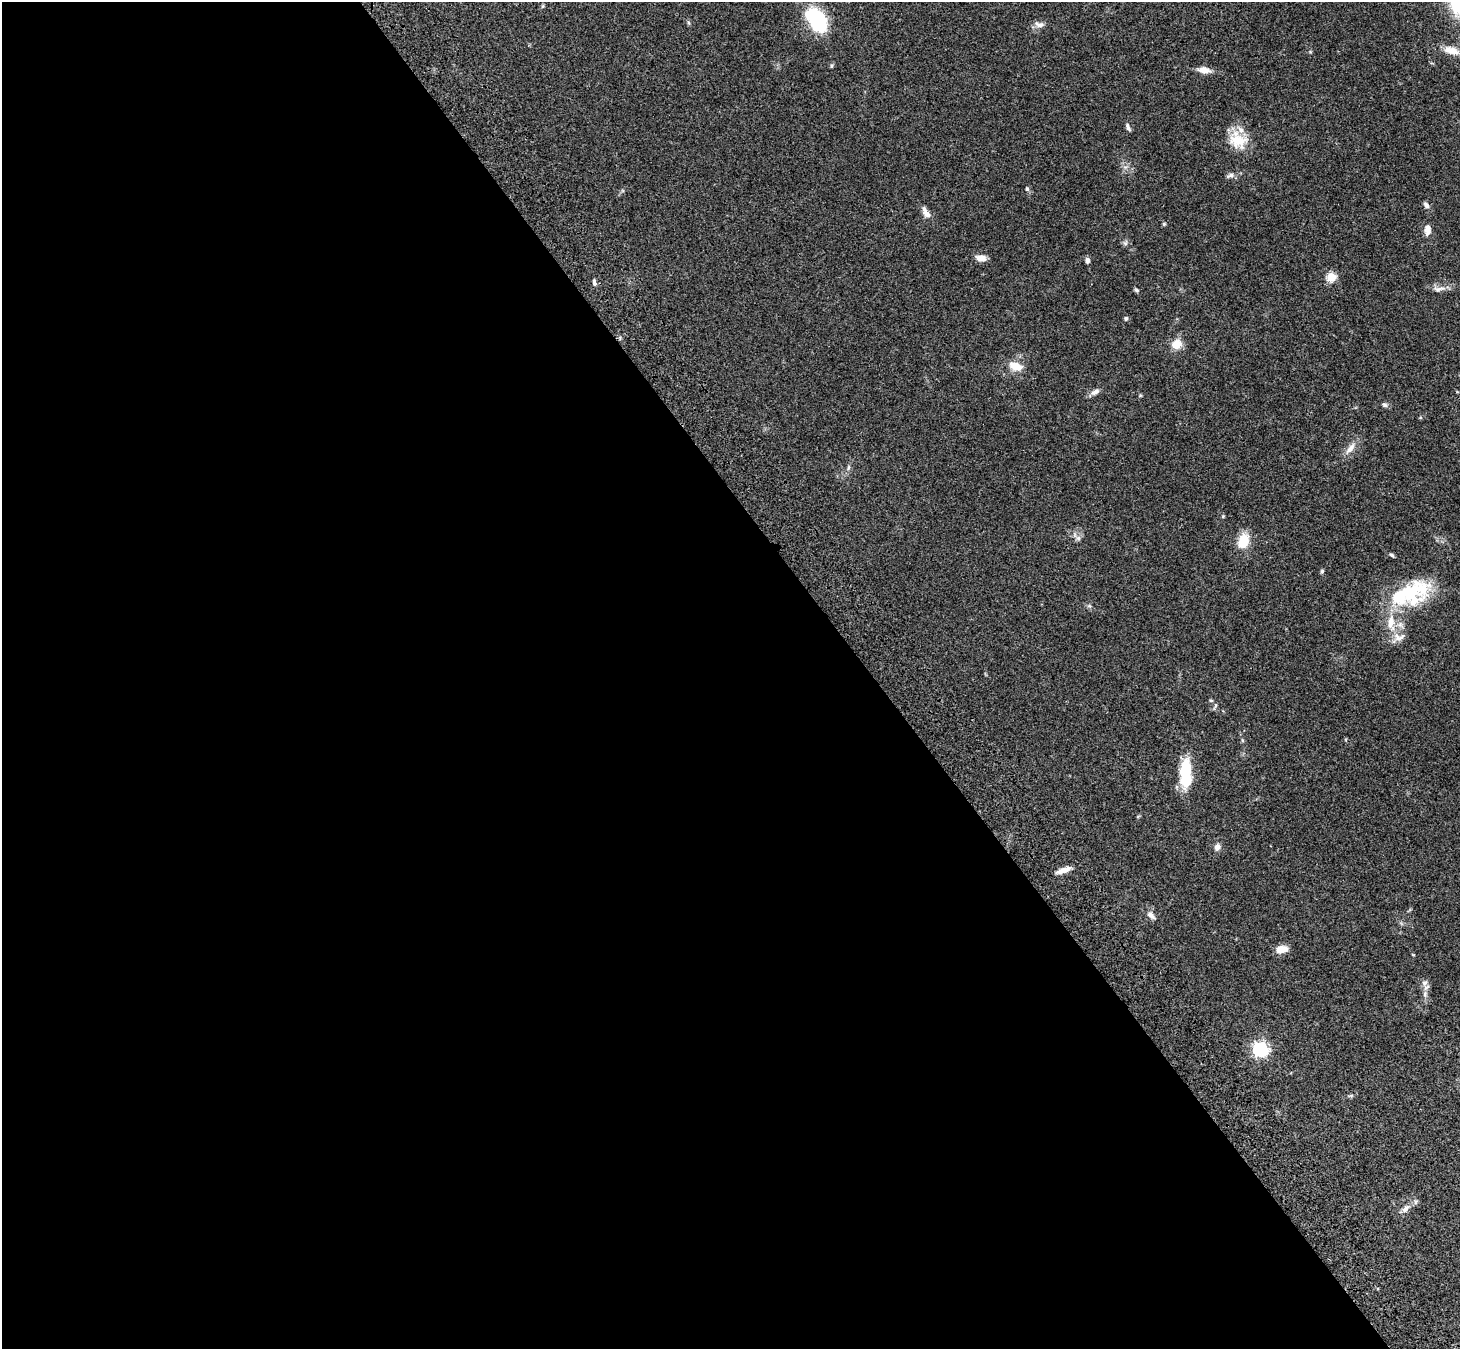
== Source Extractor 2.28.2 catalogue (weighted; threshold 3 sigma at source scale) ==
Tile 9 of 4 x 4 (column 1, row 3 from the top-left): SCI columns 107-1564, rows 1719-3065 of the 6043 x 5998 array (HDU 1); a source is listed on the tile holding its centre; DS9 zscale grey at full resolution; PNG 1462 x 1351 px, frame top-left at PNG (2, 2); no overlay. Shown black and unused: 60% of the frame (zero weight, under 3 of 4 exposures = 6% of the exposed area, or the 3 px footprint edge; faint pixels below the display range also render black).
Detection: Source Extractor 2.28.2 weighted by HDU 2 'WHT'; one run over the whole footprint, this tile lists its part. Background 0.0413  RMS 0.005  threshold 0.0225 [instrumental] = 3 sigma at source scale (4.5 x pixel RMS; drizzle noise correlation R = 1.50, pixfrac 1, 0.05/0.05 arcsec/px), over >= 5 px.
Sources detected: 50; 6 inside a brighter listed object's ellipse — not listed separately; the other 44 listed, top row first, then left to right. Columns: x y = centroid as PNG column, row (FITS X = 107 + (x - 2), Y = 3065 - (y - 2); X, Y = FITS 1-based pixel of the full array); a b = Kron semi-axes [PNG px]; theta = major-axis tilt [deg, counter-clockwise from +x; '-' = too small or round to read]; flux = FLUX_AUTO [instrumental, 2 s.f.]
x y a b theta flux
543 6 6 4 88 0.56
817 20 27 16 -54 35
1040 24 14 7 -5 2.4
1452 50 22 9 -18 5.4
1204 70 15 8 -7 3.7
1128 127 11 5 -67 1.3
1236 139 25 18 87 12
1230 175 12 5 18 1.6
1027 189 5 5 - 0.82
1426 205 9 5 -59 1.5
926 212 16 7 -58 3.3
1164 224 5 4 - 0.56
1427 228 11 8 -85 3.3
1125 243 7 6 - 1.1
981 258 12 7 -9 3.3
1087 260 6 5 - 1.5
1331 277 5 5 - 24
594 282 9 4 -81 1.3
1439 289 18 7 10 2.9
1136 290 6 5 - 0.79
1126 318 5 5 - 0.99
1177 344 13 11 21 5.5
1016 366 16 10 -18 6.5
1095 392 13 6 27 2.2
1385 405 7 6 - 1.1
1350 448 19 7 51 3.9
848 468 6 4 71 0.78
1223 516 4 4 - 0.45
1078 538 7 7 - 1.5
1243 541 16 11 70 10
1392 555 6 4 -33 0.85
1322 571 6 4 74 0.76
1410 592 39 30 -64 26
1391 622 27 11 -87 9.7
1211 700 5 3 - 0.51
1185 773 32 12 -89 20
1217 847 9 7 76 2.2
1063 870 19 6 20 3.8
1151 915 13 7 -45 2.4
1282 949 12 7 9 5.8
1426 987 9 7 42 1.8
1260 1050 6 6 - 120
1351 1096 6 4 1 0.74
1406 1208 14 7 45 2.8